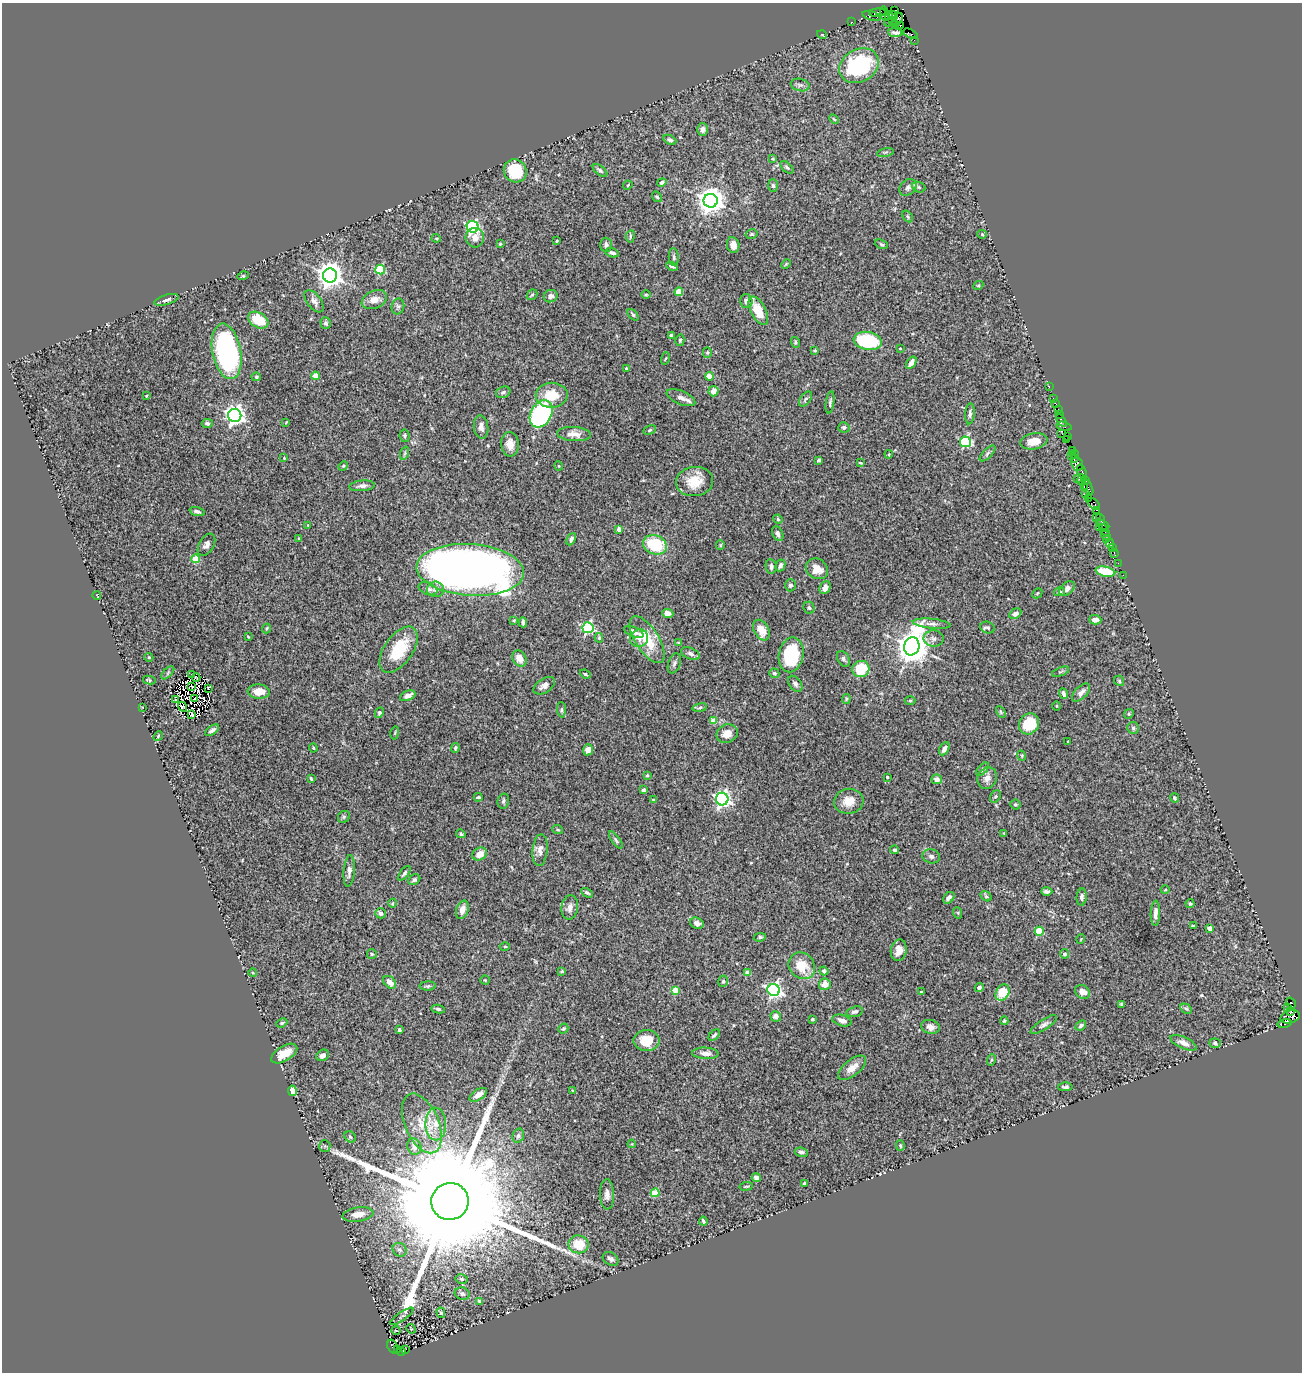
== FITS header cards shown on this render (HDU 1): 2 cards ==
NAXIS1  =                 1300
NAXIS2  =                 1370

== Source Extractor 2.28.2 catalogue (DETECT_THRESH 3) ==
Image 1300 x 1370 px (HDU 1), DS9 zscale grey, 1 PNG px = 1 image px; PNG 1304 x 1374 px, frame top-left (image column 1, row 1370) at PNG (2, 3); each listed source drawn as its Kron ellipse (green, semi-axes under 4 px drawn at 4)
Background 1.75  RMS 0.033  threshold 0.0979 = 3 sigma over >= 5 px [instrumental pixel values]
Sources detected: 370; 2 with non-positive FLUX_AUTO (blend fragments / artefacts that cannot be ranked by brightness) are neither listed nor drawn; the other 368 listed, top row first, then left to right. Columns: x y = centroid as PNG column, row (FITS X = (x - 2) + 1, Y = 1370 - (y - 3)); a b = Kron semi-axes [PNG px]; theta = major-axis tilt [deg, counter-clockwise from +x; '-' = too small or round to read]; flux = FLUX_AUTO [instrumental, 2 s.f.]
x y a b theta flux
894 11 3 2 - 130
878 13 8 4 5 350
884 13 7 3 -80 160
872 16 9 3 -15 150
893 16 5 3 - 130
888 19 7 3 77 310
897 20 7 4 57 2700
892 21 2 2 - 85
852 22 2 2 - 33
895 24 4 3 - 1200
900 26 4 3 - 150
895 33 7 3 -7 6.7
910 34 8 3 -28 320
822 35 5 3 - 1.8
914 40 2 2 - 32
859 66 21 16 29 230
800 85 9 6 -12 7.2
834 119 5 3 - 2.1
703 129 6 5 - 9.7
670 140 7 4 -26 5.6
885 152 8 3 13 3.2
773 159 4 3 - 2.2
787 167 8 4 -44 4.2
600 170 8 4 -37 4.5
515 171 12 11 - 90
662 182 5 4 - 5.2
628 185 5 3 - 2.1
773 185 6 5 - 4.2
908 187 9 7 44 7.9
919 187 7 5 -22 3.7
657 197 6 4 -53 3.3
711 201 7 7 - 2800
908 216 6 4 -57 3.2
473 227 6 5 - 370
752 234 6 4 14 3.3
982 234 5 4 - 2.7
630 236 6 3 82 2.8
436 238 4 4 - 2.3
475 238 10 9 - 16
557 241 3 2 - 1.6
500 244 4 3 - 2.1
881 244 7 4 -19 3.2
606 245 7 6 - 6.2
733 245 8 6 -80 14
612 253 7 4 -17 6.4
674 257 9 5 -85 4.7
786 264 5 3 - 2.1
672 266 6 3 -25 3.7
380 270 5 4 - 120
330 275 7 7 - 2400
243 276 5 3 - 2.4
978 285 5 4 - 2.5
679 292 4 4 - 54
646 294 5 3 - 2.4
532 295 6 4 43 2.8
551 296 7 6 - 9
166 300 12 5 16 8.7
374 300 13 8 23 20
314 301 13 7 -52 12
746 301 7 6 - 8.1
398 306 8 6 76 5.6
758 311 16 7 -62 51
633 315 7 3 -48 3.5
258 320 11 7 -31 66
326 323 6 5 - 5.5
671 335 4 3 - 3.5
680 340 6 4 76 2.7
868 341 14 9 -10 150
795 342 5 4 - 3.5
900 349 3 2 - 2
815 350 4 3 - 2.3
227 351 28 14 -79 440
707 353 5 4 - 2.7
666 358 6 3 71 2.4
911 363 7 4 56 13
626 368 4 3 - 2.3
315 376 4 4 - 41
709 376 4 4 - 35
256 377 5 4 - 2.4
1049 386 3 2 - 87
713 391 5 5 - 13
503 392 7 5 21 5.6
552 395 16 12 1 49
146 396 3 2 - 1.8
681 398 15 6 -23 14
1053 398 2 2 - 75
805 399 9 5 53 5
830 402 11 4 82 4.3
1056 404 3 2 - 65
1058 410 3 2 - 150
541 414 14 10 59 280
970 414 10 4 85 6.2
1059 414 4 2 - 240
235 415 6 6 - 1200
1061 420 7 3 -53 230
286 422 4 3 - 1.7
207 423 5 4 - 5
1064 426 8 4 -14 210
481 427 12 7 -83 11
844 427 5 5 - 6
650 430 6 4 28 3
574 434 17 7 -4 18
1062 434 2 2 - 74
405 436 6 5 - 4
1068 436 3 2 - 110
1067 440 2 2 - 48
1034 441 13 8 10 24
965 442 5 5 - 200
510 444 12 9 -86 20
1073 450 4 2 - 140
405 453 7 4 71 2.9
987 453 10 4 46 4.7
889 454 4 3 - 1.8
1075 454 5 3 - 120
1071 455 2 2 - 200
284 458 4 3 - 1.9
1074 459 4 3 - 280
818 460 4 3 - 5.2
860 463 3 2 - 2.2
1077 464 7 5 -72 800
343 466 5 4 - 2.8
559 466 4 4 - 2.3
1082 472 7 3 -68 500
1078 478 4 3 - 210
1082 480 6 4 -88 320
694 481 18 14 7 49
1086 481 4 2 - 120
362 486 13 5 5 9.2
1084 486 3 3 - 200
1088 488 8 3 -66 380
1086 494 2 2 - 71
1089 498 2 2 - 120
1094 504 7 4 -41 360
1097 510 3 2 - 130
197 511 8 4 -16 6.1
1096 517 3 2 - 150
778 519 5 4 - 2.8
1100 520 6 4 -74 300
308 525 4 4 - 1.8
1103 525 7 3 -28 180
1099 527 2 2 - 740
619 529 4 3 - 19
1104 530 7 3 -53 260
778 534 8 5 -64 9.4
1106 535 5 3 - 74
299 538 3 3 - 2
571 539 6 4 63 5.9
1106 539 3 3 - 68
1110 543 5 3 - 260
206 545 12 7 58 10
655 545 12 9 -21 100
720 545 5 4 - 2.5
1112 547 3 2 - 84
1114 553 4 3 - 100
196 559 4 4 - 73
1118 563 2 2 - 26
780 565 6 4 62 8.2
771 566 7 5 -82 6.6
817 569 12 9 -33 24
470 570 54 26 -4 2500
1105 572 10 5 -12 71
1123 575 2 2 - 31
790 585 6 5 - 5
825 588 7 5 65 12
1067 588 9 6 41 13
428 589 10 6 -21 8.9
436 589 8 7 - 11
1059 592 5 4 - 3.6
1037 593 5 3 - 2.1
97 595 4 2 - 1.3
809 608 6 5 - 4.3
668 613 5 4 - 13
1015 614 6 4 29 12
514 620 4 3 - 2.1
1095 620 6 5 - 8.9
523 622 5 3 - 5.4
932 624 19 5 -6 11
266 628 5 4 - 2.7
588 628 5 5 - 290
988 628 7 5 -21 4.8
761 630 11 7 -60 31
634 632 10 5 -22 11
248 637 3 2 - 1.6
599 638 5 4 - 3.7
639 638 9 8 - 13
934 638 10 8 -1 10
647 640 27 11 -57 67
679 643 4 3 - 2.3
912 646 9 7 73 4100
399 650 26 14 55 97
690 654 10 5 -24 7.3
791 655 17 12 79 120
149 657 4 4 - 2.4
519 658 8 6 -60 22
843 659 8 5 -60 5.8
674 663 10 6 72 6.8
861 669 9 8 - 91
1061 672 9 3 21 3.2
168 673 8 3 45 2.6
774 673 5 4 - 4.5
585 674 5 3 - 3.2
191 675 3 2 - 2.9
196 678 4 2 - 2.8
149 680 6 3 -11 3
1119 681 5 4 - 3
795 684 9 6 -54 7
192 686 3 2 - 1.6
544 686 12 7 32 13
209 688 3 2 - 2.4
259 691 11 7 -4 29
1063 693 5 4 - 7.1
1081 693 11 6 45 12
408 696 8 4 24 13
195 698 2 2 - 2.8
176 699 2 2 - 2.7
846 699 5 4 - 2.5
910 700 5 3 - 2.5
1057 706 5 3 - 2.1
143 707 3 2 - 1.5
182 707 5 3 - 0.46
700 708 7 4 9 4.2
561 710 8 4 -87 4.1
1001 712 6 4 -61 2.9
379 713 5 4 - 4.4
192 714 4 2 - 0.032
1129 714 5 4 - 2.7
713 721 4 4 - 37
1029 724 11 9 53 61
1133 728 6 6 - 4.5
212 730 8 4 36 7.2
395 733 7 3 77 2.1
727 734 11 9 22 22
158 736 5 4 - 2.5
1068 741 2 2 - 2
313 748 4 4 - 2.3
455 748 5 4 - 4
944 749 7 4 61 11
588 750 5 5 - 17
1022 756 5 3 - 1.9
982 769 8 4 49 3.6
647 775 4 3 - 3
887 777 3 3 - 2.8
987 778 11 9 66 13
311 779 4 2 - 2.6
937 779 5 5 - 8.8
644 790 4 3 - 4.6
995 796 7 5 54 3.8
478 797 4 3 - 2.9
1175 798 5 4 - 4.2
722 799 6 6 - 710
653 800 3 2 - 2.3
503 801 7 5 78 5.2
849 801 15 12 8 29
1015 805 5 5 - 3.2
344 817 6 5 - 4.3
558 830 5 3 - 2.3
1004 833 3 3 - 1.5
461 834 5 4 - 3.5
616 840 10 4 -55 4.5
540 850 16 7 85 13
895 850 4 3 - 5
480 854 7 6 - 19
931 856 9 7 -14 7.2
349 871 16 5 85 9.7
404 873 8 3 52 4.4
414 880 6 5 - 4.1
1165 890 4 3 - 1.6
1047 891 5 3 - 5.4
587 893 6 4 -29 4
986 896 6 4 -30 2.9
1082 897 8 5 85 6.9
949 898 7 4 45 8.2
393 903 4 3 - 1.7
1190 904 4 4 - 3.2
570 907 12 8 81 13
462 910 9 6 72 16
381 913 5 5 - 8.7
958 913 6 3 -72 2.4
1155 913 12 4 88 14
697 923 7 5 -23 12
1193 926 3 2 - 2.6
1210 928 4 4 - 18
1039 931 4 4 - 82
760 937 6 4 9 3.8
1081 939 5 3 - 1.6
505 946 5 3 - 2.2
899 950 11 8 77 19
372 954 5 5 - 2.7
1065 954 5 4 - 5.9
802 966 14 12 -48 48
562 971 4 3 - 2.7
824 971 4 4 - 8.1
253 973 4 3 - 2.4
748 973 4 4 - 35
485 980 4 4 - 2.3
723 981 6 5 - 4.5
390 982 7 5 -44 16
825 984 6 5 - 19
428 986 8 4 1 4
979 988 4 4 - 5.5
675 990 4 4 - 51
774 990 6 6 - 680
921 992 3 3 - 3.1
1082 992 8 6 -41 16
1002 993 8 6 59 66
1291 1003 6 3 -56 470
1122 1004 4 3 - 3.4
1288 1007 3 2 - 32
438 1009 7 4 -10 4.2
1186 1009 6 4 -29 3.6
854 1012 8 5 15 5.8
1291 1012 3 3 - 440
776 1016 5 5 - 12
1290 1017 10 6 16 3000
812 1019 3 3 - 6.3
842 1020 10 5 -16 10
1004 1021 4 4 - 2.7
282 1023 6 4 23 3.2
1284 1023 7 4 14 290
1044 1025 15 5 32 8.2
1081 1025 6 4 42 4.3
930 1027 9 6 -13 10
563 1029 5 4 - 2.8
399 1030 4 4 - 4.1
714 1035 7 3 45 4.2
646 1040 13 10 1 47
1183 1043 14 6 -24 13
1215 1043 5 4 - 3.4
705 1053 13 5 -3 14
284 1054 14 7 31 33
323 1055 7 5 31 8.6
991 1060 6 3 71 2.6
852 1068 17 8 38 20
1065 1087 7 4 2 4.8
292 1091 5 4 - 9.4
573 1091 4 3 - 2.3
478 1095 10 5 34 13
422 1123 31 17 -67 76
436 1124 16 10 -89 32
518 1136 7 5 74 5.1
350 1137 6 5 - 3.3
632 1144 4 3 - 1.8
325 1146 6 5 - 3.8
900 1146 5 4 - 3.1
414 1147 8 7 - 18
801 1152 6 4 -8 6.7
756 1178 4 4 - 9.8
804 1183 4 2 - 2.8
746 1186 7 3 8 2.6
655 1193 4 4 - 73
607 1194 15 7 -88 12
450 1202 19 18 - 140000
358 1214 15 7 7 23
703 1221 4 3 - 4.4
579 1244 10 9 - 48
400 1250 7 6 - 6.7
610 1259 8 6 -32 7.1
462 1279 6 5 - 4.6
462 1294 7 6 - 5.8
480 1301 4 3 - 5.6
441 1313 5 4 - 3.3
402 1316 14 3 35 4.2
411 1329 5 4 - 1.9
396 1331 4 3 - 1.8
393 1347 7 5 -70 1100
406 1349 3 2 - 110
397 1350 3 2 - 300
401 1351 4 4 - 950
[2 non-positive-flux detections neither listed nor drawn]